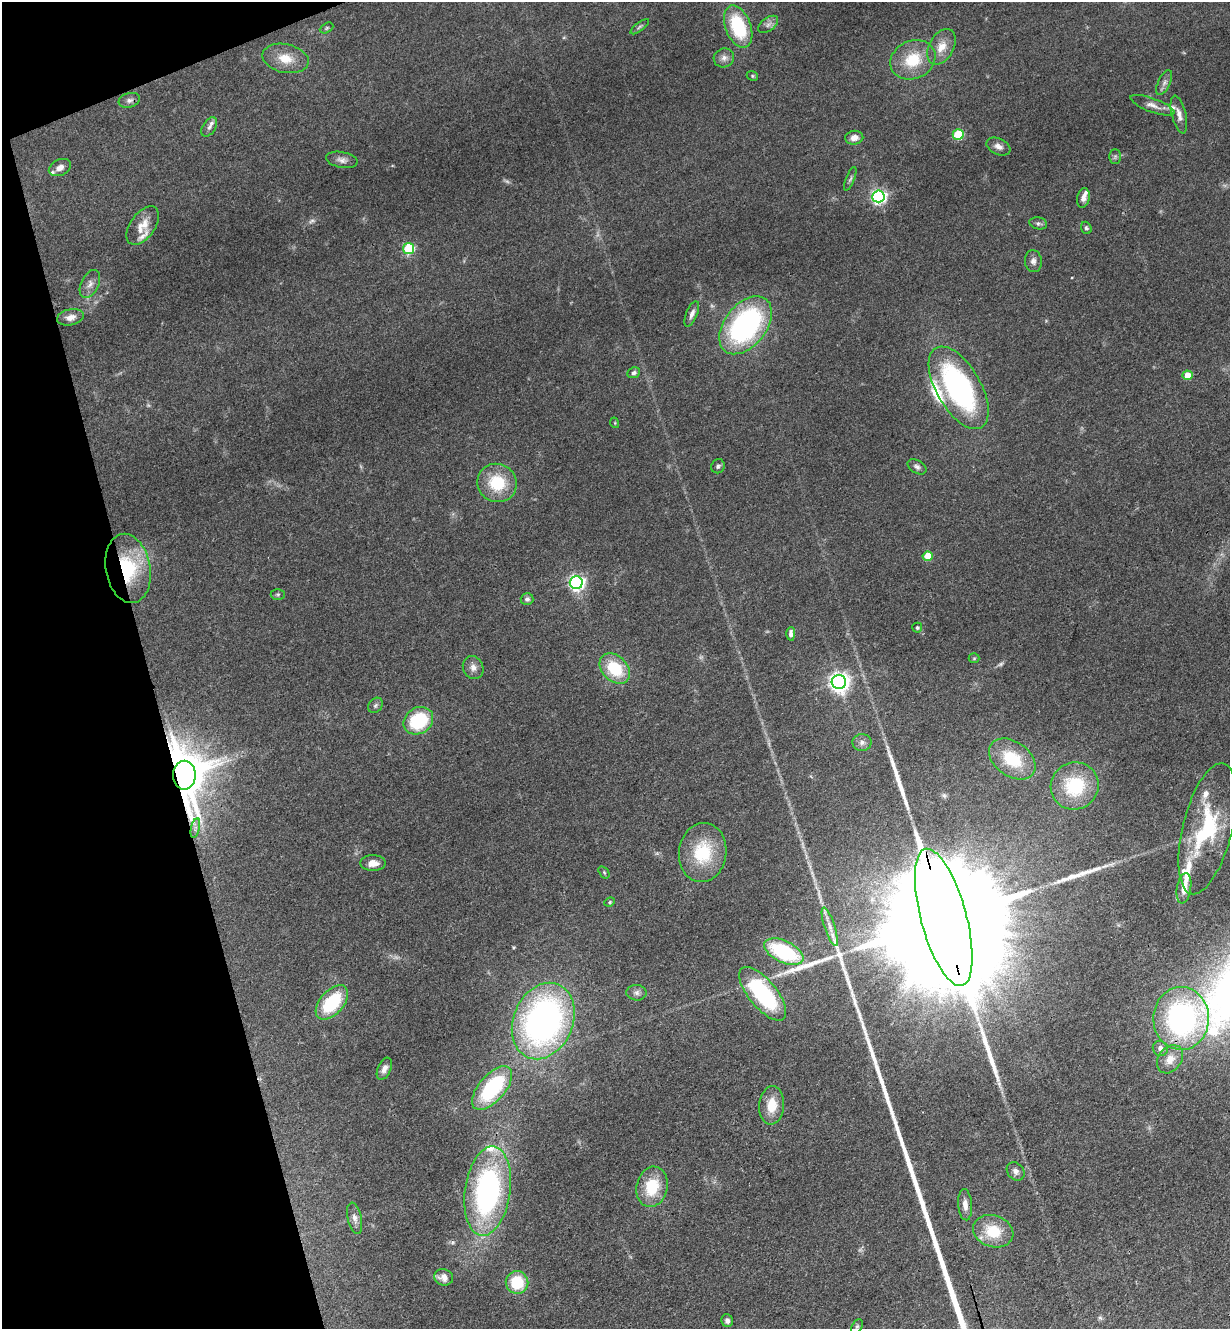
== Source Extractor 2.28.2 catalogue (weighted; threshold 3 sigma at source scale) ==
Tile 5 of 4 x 4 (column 1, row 2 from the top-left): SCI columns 293-1520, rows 2712-4038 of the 5372 x 5421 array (HDU 1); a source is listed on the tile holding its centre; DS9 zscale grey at full resolution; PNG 1232 x 1331 px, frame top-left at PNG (2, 2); each listed source drawn as its Kron ellipse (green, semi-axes under 4 px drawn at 4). Shown black and unused: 13% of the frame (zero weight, under 3 of 4 exposures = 5% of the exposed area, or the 3 px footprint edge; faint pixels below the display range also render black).
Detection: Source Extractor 2.28.2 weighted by HDU 2 'WHT'; one run over the whole footprint, this tile lists its part. Background 0.0598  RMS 0.0054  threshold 0.0244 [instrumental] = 3 sigma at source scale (4.5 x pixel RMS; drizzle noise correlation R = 1.50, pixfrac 1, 0.05/0.05 arcsec/px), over >= 5 px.
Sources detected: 107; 8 too faint to see at this stretch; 2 inside a brighter object's white glare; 3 long thin detections or spike segments (spike, bleed or trail) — neither listed nor drawn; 8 inside a brighter listed object's ellipse — not listed separately; the other 86 listed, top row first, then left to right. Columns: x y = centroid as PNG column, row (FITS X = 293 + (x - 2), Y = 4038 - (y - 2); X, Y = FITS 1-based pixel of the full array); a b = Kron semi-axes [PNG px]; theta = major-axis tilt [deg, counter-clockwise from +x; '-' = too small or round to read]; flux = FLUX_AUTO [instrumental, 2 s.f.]
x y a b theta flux
768 24 11 6 37 2.3
640 27 11 4 38 1.2
738 27 22 12 -70 33
327 28 7 4 28 0.83
941 47 19 12 60 8
285 58 23 14 -13 11
724 58 10 9 - 2.7
913 60 23 19 25 20
752 76 6 4 -22 0.75
1164 83 13 6 65 2.3
129 100 11 7 16 2.4
1152 105 23 7 -20 4
1179 115 19 7 -76 3.8
209 127 11 6 57 2.1
958 134 5 5 - 30
854 138 9 7 9 3.7
998 146 12 8 -24 2.9
1115 156 7 6 - 1.2
342 160 16 8 -10 3
60 167 11 8 26 4
850 179 12 4 68 1.2
878 196 6 6 - 170
1083 198 10 6 77 2.5
1038 223 9 6 -12 1.4
143 226 22 12 54 8.1
1086 228 6 5 - 1
409 248 5 5 - 45
1033 261 11 8 -84 2.6
90 284 15 8 64 3.6
692 314 13 5 67 2.7
70 317 13 8 11 4.1
746 325 33 21 51 110
634 373 6 5 - 1.5
1187 375 5 5 - 12
959 388 46 22 -60 110
615 423 5 3 - 0.51
718 466 7 6 - 1.4
917 467 10 6 -31 1.8
497 483 20 19 - 23
928 556 5 4 - 16
128 568 35 22 -80 37
576 582 6 6 - 170
278 594 7 5 1 0.97
527 599 6 6 - 1.4
917 628 5 5 - 0.93
791 634 7 4 89 2.5
974 658 5 5 - 0.66
473 667 12 10 -60 3.4
615 669 17 12 -45 24
839 682 7 7 - 340
375 705 8 6 53 1.4
418 721 15 13 34 34
862 742 9 8 - 2.5
1012 759 26 17 -36 24
184 775 14 11 89 2600
1075 786 24 23 - 33
195 828 10 4 77 1.7
1207 829 67 24 76 47
703 852 29 23 83 30
373 863 12 8 0 4.8
604 872 7 4 -54 0.8
1184 888 15 7 81 6.1
610 902 5 4 - 0.73
944 917 71 23 -75 60000
830 927 20 5 -72 4.1
784 952 21 11 -26 51
636 993 10 8 -5 2.2
763 994 33 14 -50 64
332 1002 20 11 48 33
1181 1018 31 28 90 120
543 1021 39 30 67 210
1160 1048 8 7 - 2.8
1170 1059 15 11 53 6.5
384 1069 12 6 66 2.8
492 1088 26 13 49 53
772 1105 19 12 85 11
1016 1171 10 8 -48 2.3
652 1187 20 15 76 20
488 1191 45 22 81 140
965 1205 15 7 -86 3.7
355 1218 16 7 -77 2.8
993 1231 20 16 -19 18
444 1277 9 8 - 4.3
517 1282 11 11 - 21
727 1321 6 5 - 2.2
857 1326 8 5 63 0.96
Overlapping masked pixels (flux is a lower limit): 3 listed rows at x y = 128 568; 184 775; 944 917